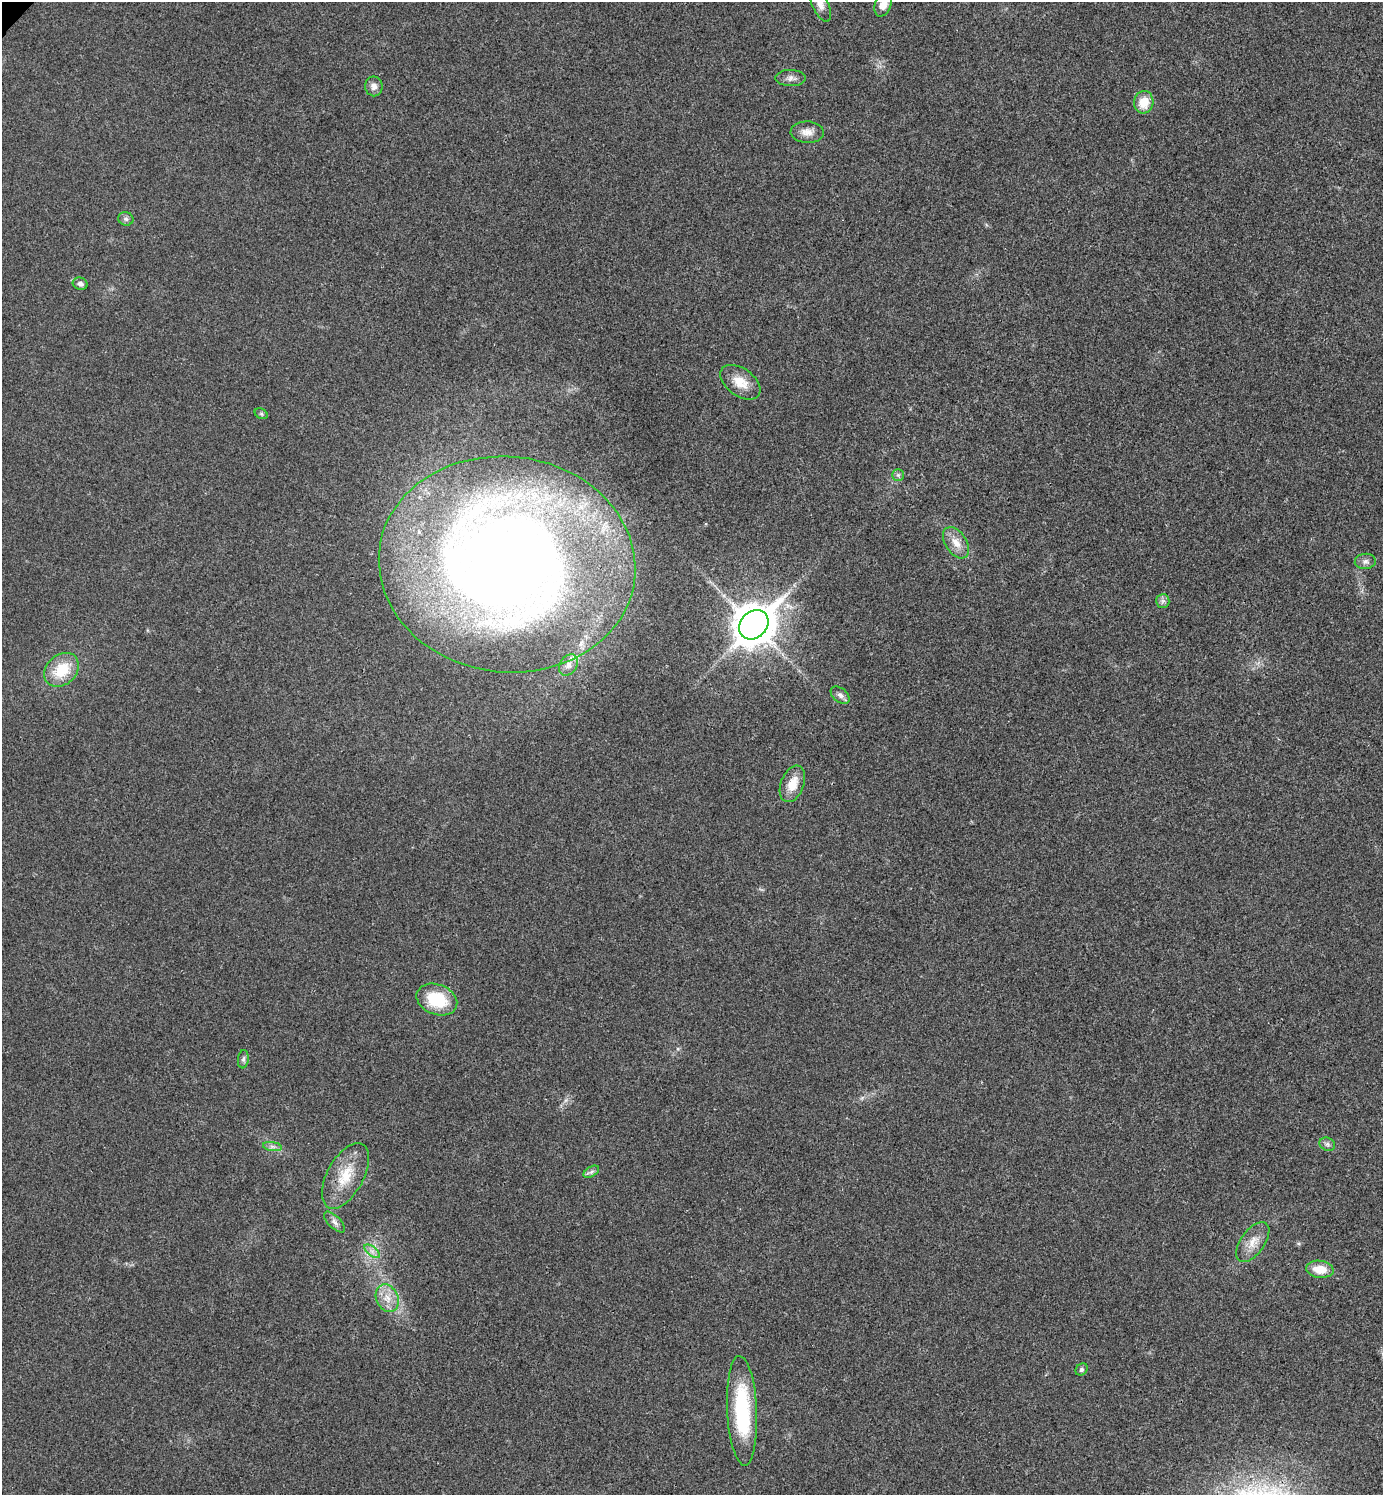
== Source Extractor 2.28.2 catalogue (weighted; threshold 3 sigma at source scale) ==
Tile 6 of 4 x 4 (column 2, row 2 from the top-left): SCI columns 1540-2920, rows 2995-4487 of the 5984 x 5984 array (HDU 1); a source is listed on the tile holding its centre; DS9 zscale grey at full resolution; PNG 1385 x 1497 px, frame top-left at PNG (2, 2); each listed source drawn as its Kron ellipse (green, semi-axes under 4 px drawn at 4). Shown black and unused: <1% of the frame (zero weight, under 3 of 4 exposures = <1% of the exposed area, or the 3 px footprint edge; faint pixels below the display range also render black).
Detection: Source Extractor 2.28.2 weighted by HDU 2 'WHT'; one run over the whole footprint, this tile lists its part. Background 0.0196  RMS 0.0056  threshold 0.0252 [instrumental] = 3 sigma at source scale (4.5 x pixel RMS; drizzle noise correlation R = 1.50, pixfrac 1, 0.05/0.05 arcsec/px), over >= 5 px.
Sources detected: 33; all 33 listed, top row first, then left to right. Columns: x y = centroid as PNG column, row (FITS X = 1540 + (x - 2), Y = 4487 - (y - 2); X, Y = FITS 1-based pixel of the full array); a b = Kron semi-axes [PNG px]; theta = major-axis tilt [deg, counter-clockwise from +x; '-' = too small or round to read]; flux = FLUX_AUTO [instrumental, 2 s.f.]
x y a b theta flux
820 3 20 8 -66 5.4
883 4 12 8 71 6.6
791 78 15 8 -1 3
374 86 10 8 -81 3.3
1144 102 11 9 76 10
807 132 16 11 -2 5.1
126 219 8 7 - 1.6
80 284 7 6 - 2
740 382 23 13 -36 9.5
261 414 7 5 -30 0.98
898 475 5 5 - 1.1
956 543 17 10 -57 6.9
1365 561 10 7 5 2.3
507 564 128 108 -6 750
1163 601 7 6 - 1.6
754 625 16 13 45 1400
568 665 11 8 57 3.3
62 670 19 15 43 18
840 695 11 7 -38 2.5
792 784 19 11 69 9.4
437 1000 21 15 -21 26
243 1059 9 5 84 1.6
1327 1144 8 6 -27 1.6
272 1147 9 4 -9 1.8
591 1172 8 5 31 1.5
345 1176 36 18 61 18
334 1222 13 6 -45 2.5
1253 1242 23 12 54 7.6
372 1251 9 4 -37 2.2
1320 1269 14 8 -6 9.7
387 1298 14 11 -64 7.3
1082 1369 6 5 - 1.3
742 1411 55 15 -87 53
Isophote crosses this tile's border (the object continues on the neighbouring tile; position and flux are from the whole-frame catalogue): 2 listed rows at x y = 820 3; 883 4